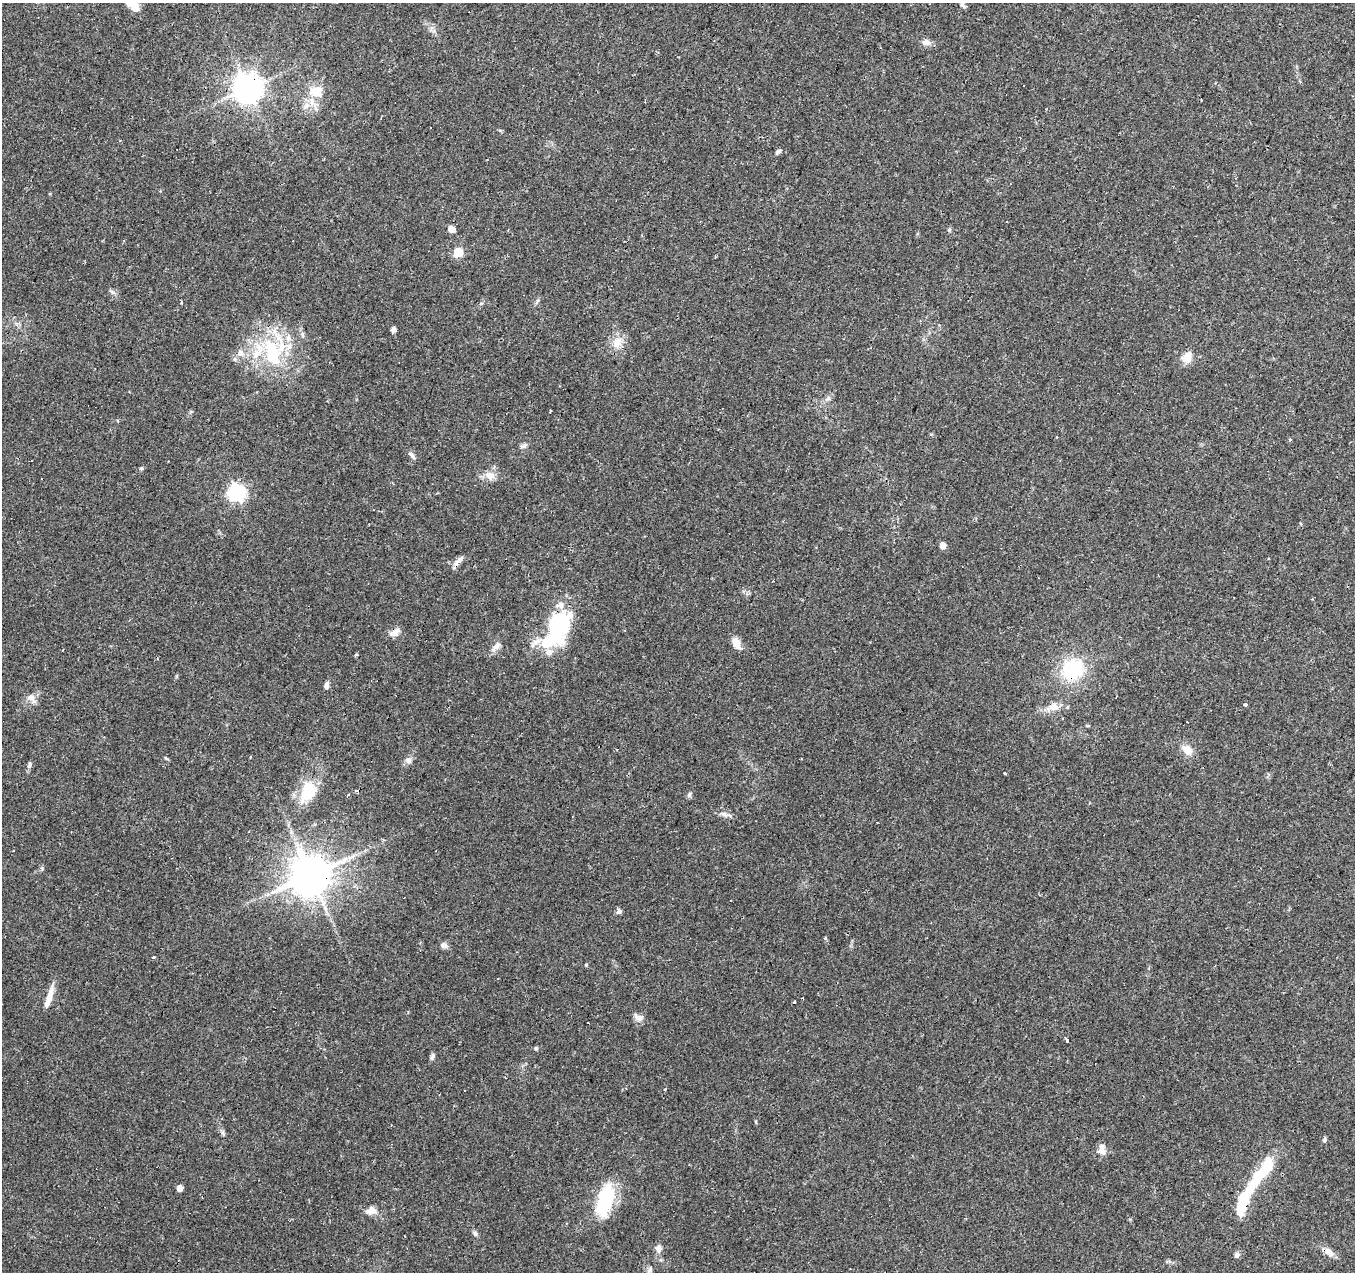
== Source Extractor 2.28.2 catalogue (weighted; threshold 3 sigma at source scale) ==
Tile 10 of 4 x 4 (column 2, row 3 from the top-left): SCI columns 1353-2705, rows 1482-2751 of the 5415 x 5566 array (HDU 1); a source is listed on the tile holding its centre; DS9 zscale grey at full resolution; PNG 1357 x 1274 px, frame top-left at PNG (2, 3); no overlay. Shown black and unused: <1% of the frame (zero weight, under 2 of 3 exposures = <1% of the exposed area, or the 3 px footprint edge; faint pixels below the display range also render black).
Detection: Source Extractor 2.28.2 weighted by HDU 2 'WHT'; one run over the whole footprint, this tile lists its part. Background 0.0886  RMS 0.0067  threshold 0.0302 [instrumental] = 3 sigma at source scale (4.5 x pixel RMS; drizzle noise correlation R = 1.50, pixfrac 1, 0.0396/0.0396 arcsec/px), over >= 5 px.
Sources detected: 102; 5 inside a brighter object's white glare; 10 cosmic-ray / hot-pixel residue — not listed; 8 inside a brighter listed object's ellipse — not listed separately; the other 79 listed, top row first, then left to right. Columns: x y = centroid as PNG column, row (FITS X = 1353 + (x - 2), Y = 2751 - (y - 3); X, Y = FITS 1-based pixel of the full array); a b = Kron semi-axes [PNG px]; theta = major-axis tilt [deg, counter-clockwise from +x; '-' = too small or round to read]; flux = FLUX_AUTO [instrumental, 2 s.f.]
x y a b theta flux
133 4 22 9 -48 10
961 4 6 4 70 1.3
926 42 10 7 -8 4
1024 85 3 2 - 0.66
248 88 9 9 - 950
316 91 21 16 -13 14
306 106 9 8 - 4
778 152 8 5 44 1.5
1007 221 3 3 - 3
452 229 5 5 - 6.7
458 252 5 5 - 27
112 292 8 4 -44 1.6
393 329 5 4 - 3.1
303 335 7 4 -71 1.2
617 343 16 13 66 8.7
272 352 45 22 -76 50
241 353 11 8 -50 3.9
1187 357 16 12 65 7.3
828 399 9 4 8 1.6
550 412 3 2 - 0.77
523 446 10 5 13 1.9
412 455 12 5 -51 2.2
141 468 5 5 - 0.88
490 476 15 11 -27 6.2
237 492 7 7 - 210
943 545 5 5 - 5.7
1269 559 3 2 - 1
458 561 19 5 36 3.6
395 632 15 8 32 4.2
556 632 38 19 -79 43
736 643 16 8 -65 6.1
497 645 13 8 49 3.8
356 655 4 3 - 0.89
1072 670 26 22 37 42
177 676 6 4 88 0.68
327 685 8 6 74 2.3
31 698 12 8 11 4.3
1245 704 4 3 - 3.2
1053 707 19 11 13 7.9
1187 750 14 10 -52 7.2
166 758 6 4 -44 0.85
408 760 9 8 - 2.7
29 765 9 5 78 1.8
1005 773 3 2 - 0.89
308 792 29 18 59 25
689 794 8 5 53 1.5
348 795 5 3 - 0.69
725 814 18 6 -15 3.1
14 850 3 3 - 1
311 875 11 10 - 2300
268 894 6 6 - 2
619 911 6 5 - 2.6
825 938 5 4 - 0.71
444 945 10 7 -19 2.6
153 957 3 3 - 3
586 965 4 4 - 0.74
497 978 3 2 - 0.53
49 998 28 7 72 8.1
794 1002 3 3 - 1.3
640 1017 13 8 20 3.4
588 1023 3 2 - 0.77
1067 1040 3 3 - 110
536 1048 6 4 -69 0.86
432 1057 10 5 68 1.7
665 1089 3 3 - 0.84
223 1134 7 5 -70 1.4
1324 1140 6 5 - 1.5
1103 1151 15 9 -11 4
1258 1177 27 12 55 23
180 1188 5 5 - 4.6
605 1200 35 15 76 45
1241 1207 24 12 69 17
371 1210 12 9 17 5.2
566 1223 3 2 - 0.94
475 1233 8 6 -47 1.6
658 1249 10 9 - 3.3
1328 1252 15 8 -34 5.6
1237 1255 7 7 - 1.9
650 1270 9 6 75 2.1
Overlapping masked pixels (flux is a lower limit): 5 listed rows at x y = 248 88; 395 632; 1072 670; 311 875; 1241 1207
Isophote crosses this tile's border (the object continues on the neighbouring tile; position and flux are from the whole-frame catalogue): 1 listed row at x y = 133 4
Unlisted compact peaks at least as high as the median listed source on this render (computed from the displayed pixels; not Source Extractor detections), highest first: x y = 42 868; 949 230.